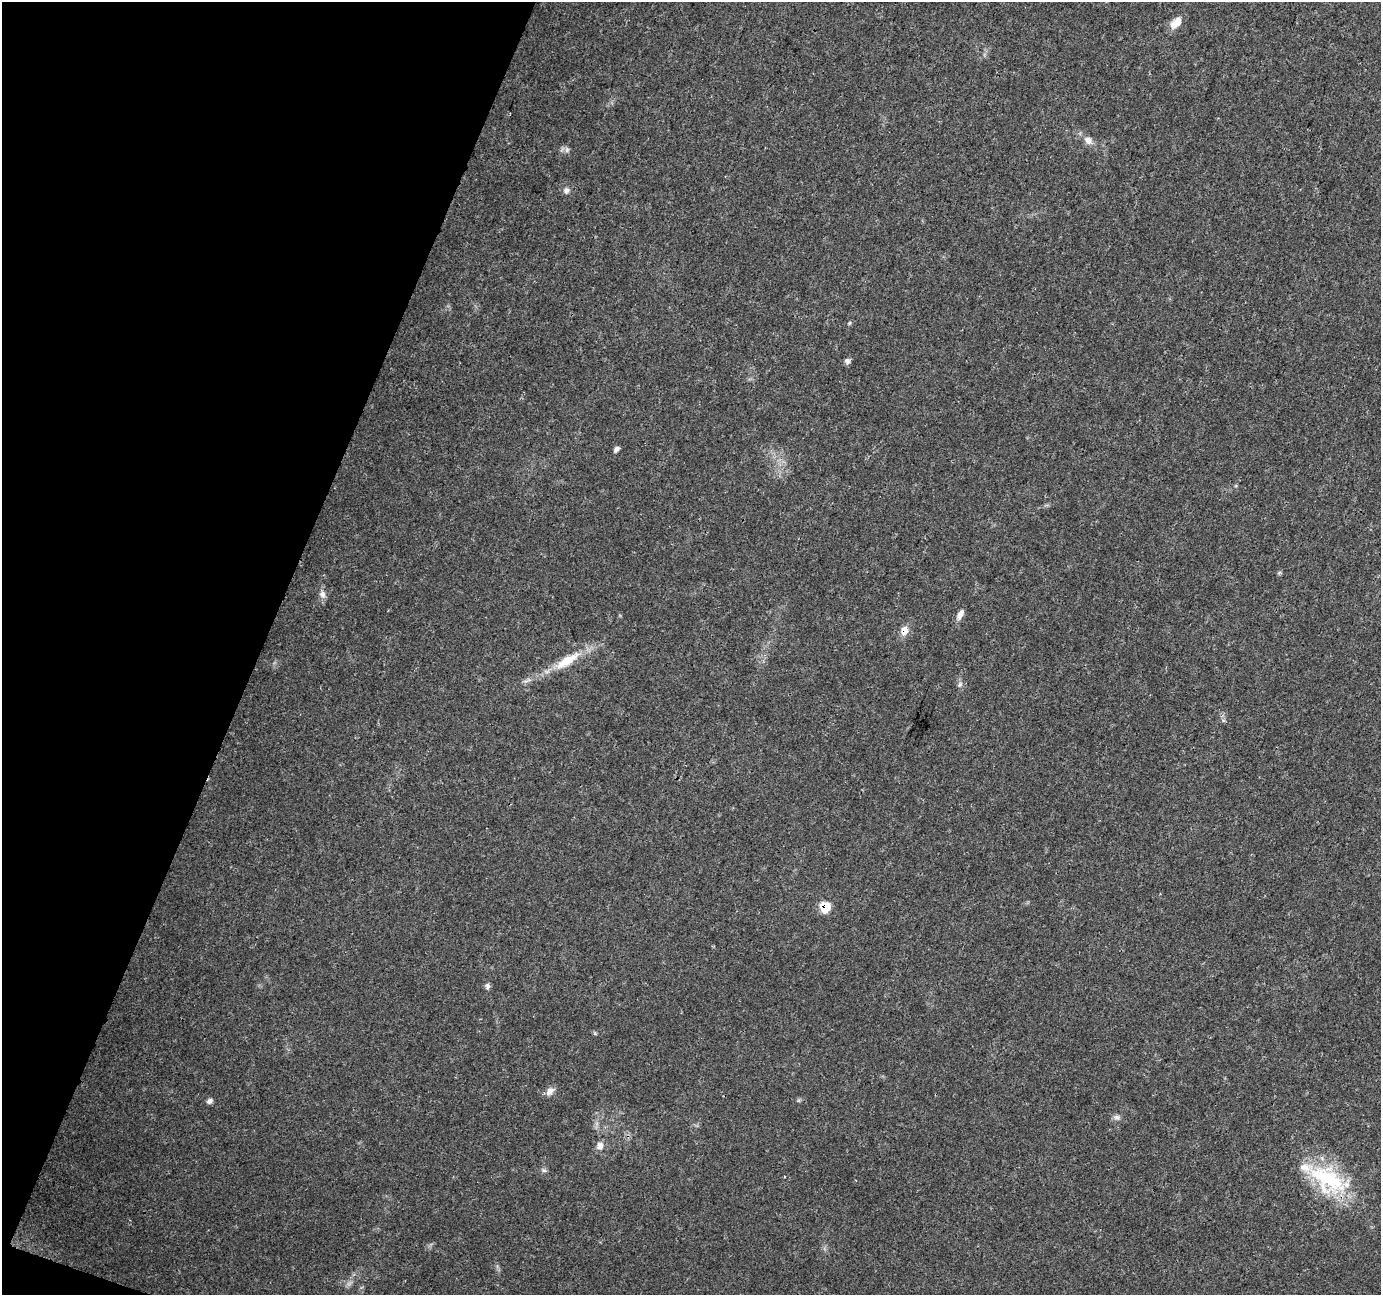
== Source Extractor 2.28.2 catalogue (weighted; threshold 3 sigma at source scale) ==
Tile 9 of 4 x 4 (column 1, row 3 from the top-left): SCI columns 12-1390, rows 1571-2863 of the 5527 x 5664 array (HDU 1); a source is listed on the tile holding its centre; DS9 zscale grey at full resolution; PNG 1383 x 1297 px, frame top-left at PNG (2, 2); no overlay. Shown black and unused: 19% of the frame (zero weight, under 3 of 4 exposures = <1% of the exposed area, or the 3 px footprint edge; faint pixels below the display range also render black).
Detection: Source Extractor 2.28.2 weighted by HDU 2 'WHT'; one run over the whole footprint, this tile lists its part. Background 0.022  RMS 0.0036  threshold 0.016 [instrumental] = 3 sigma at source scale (4.5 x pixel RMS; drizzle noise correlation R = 1.50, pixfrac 1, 0.0396/0.0396 arcsec/px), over >= 5 px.
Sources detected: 21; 1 inside a brighter listed object's ellipse — not listed separately; the other 20 listed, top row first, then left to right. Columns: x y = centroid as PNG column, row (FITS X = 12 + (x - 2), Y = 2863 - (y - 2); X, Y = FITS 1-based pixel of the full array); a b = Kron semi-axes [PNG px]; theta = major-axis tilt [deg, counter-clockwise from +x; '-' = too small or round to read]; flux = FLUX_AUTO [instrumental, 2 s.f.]
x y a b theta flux
1176 23 16 8 46 4.4
1088 140 11 9 -41 2.4
567 150 8 6 70 1
566 191 8 8 - 1.3
849 323 5 5 - 0.44
847 361 6 6 - 1.4
616 449 8 5 43 1
322 594 10 8 -64 1.8
960 614 13 7 63 2.1
904 631 11 8 75 2.9
567 661 42 12 32 10
960 685 7 5 56 0.82
825 907 7 7 - 9.5
488 986 7 6 - 1.1
550 1091 12 8 49 2.1
210 1101 8 5 34 1.2
1117 1117 9 6 -1 1.1
600 1146 11 9 76 2.1
544 1170 7 5 -28 0.73
1328 1179 54 28 -33 32
Overlapping masked pixels (flux is a lower limit): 2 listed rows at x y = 904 631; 825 907